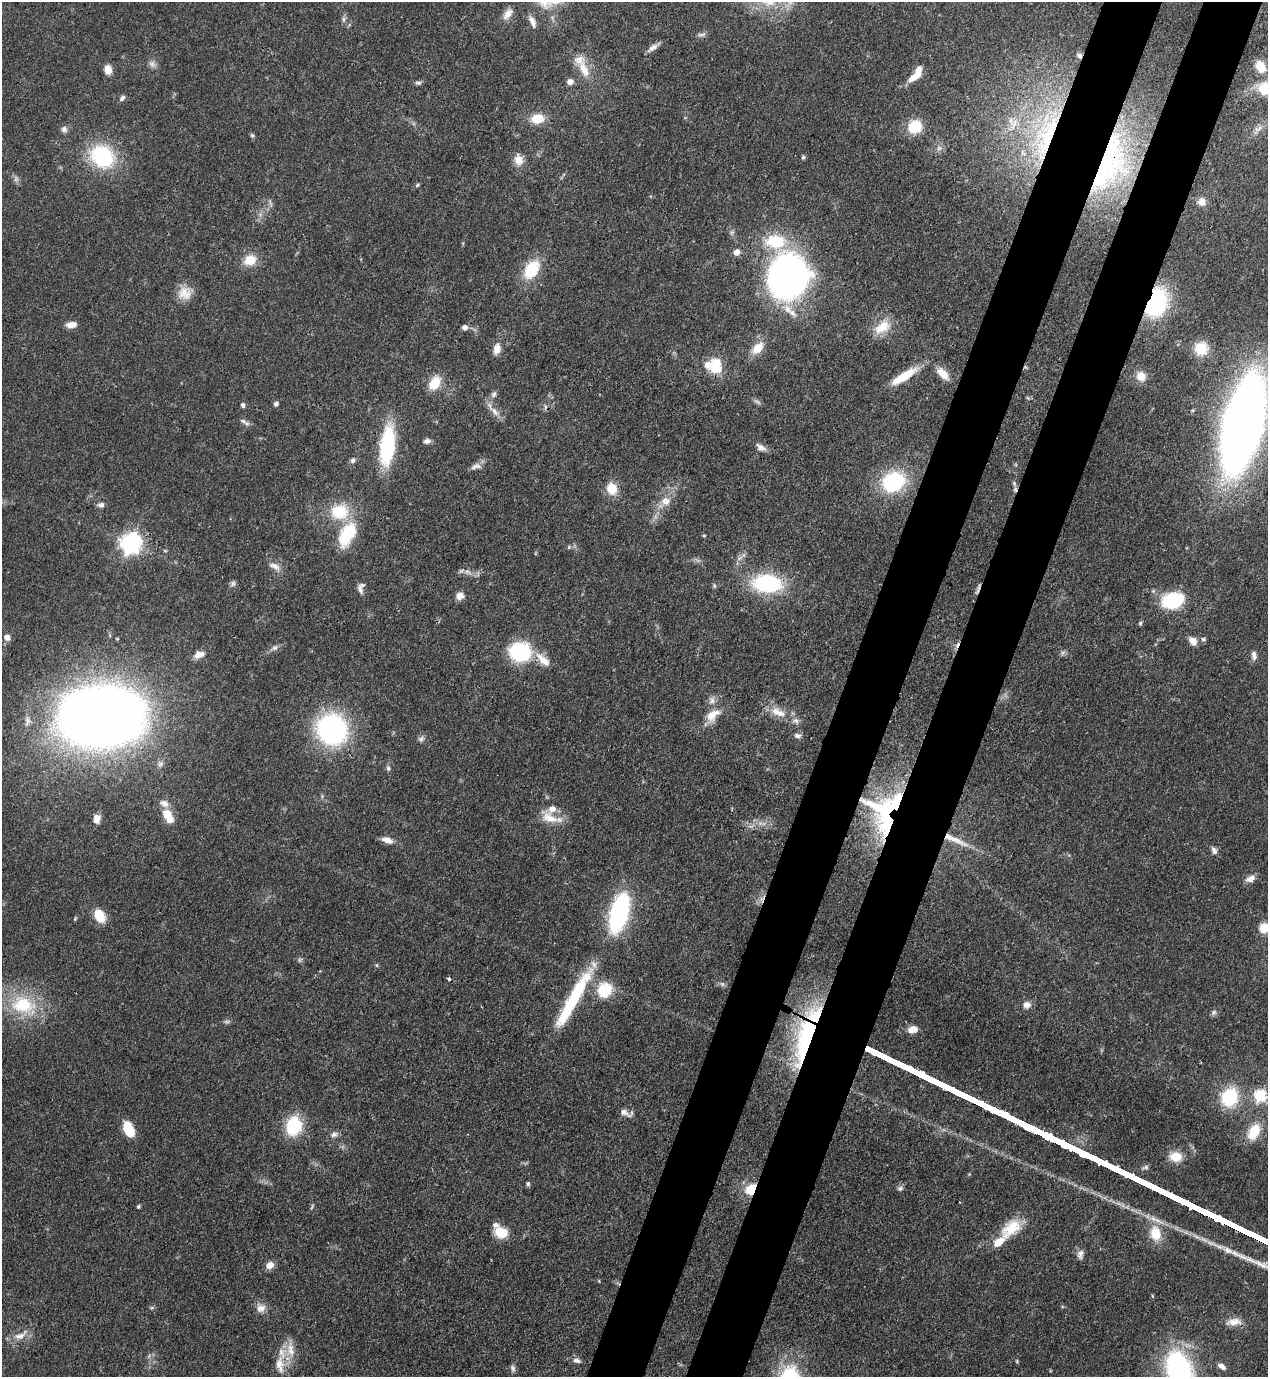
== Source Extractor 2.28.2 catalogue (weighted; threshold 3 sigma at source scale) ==
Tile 10 of 4 x 4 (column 2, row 3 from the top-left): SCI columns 1619-2884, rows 1416-2790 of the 5638 x 5579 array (HDU 1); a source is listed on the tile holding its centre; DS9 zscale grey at full resolution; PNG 1270 x 1379 px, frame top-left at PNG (2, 2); no overlay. Shown black and unused: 9% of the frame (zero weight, under 3 of 4 exposures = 7% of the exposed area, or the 3 px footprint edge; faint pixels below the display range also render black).
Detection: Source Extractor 2.28.2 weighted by HDU 2 'WHT'; one run over the whole footprint, this tile lists its part. Background 0.0513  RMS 0.0033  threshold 0.0147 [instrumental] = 3 sigma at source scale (4.5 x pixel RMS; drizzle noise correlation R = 1.50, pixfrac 1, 0.05/0.05 arcsec/px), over >= 5 px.
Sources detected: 168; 5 too faint to see at this stretch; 2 inside a brighter object's white glare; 4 cosmic-ray / hot-pixel residue — not listed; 9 inside a brighter listed object's ellipse — not listed separately; the other 148 listed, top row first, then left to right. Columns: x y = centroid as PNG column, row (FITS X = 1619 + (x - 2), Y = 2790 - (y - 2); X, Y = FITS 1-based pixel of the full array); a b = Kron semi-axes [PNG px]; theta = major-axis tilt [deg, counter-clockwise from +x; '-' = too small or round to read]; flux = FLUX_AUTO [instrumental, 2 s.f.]
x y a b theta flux
508 14 17 9 54 2.8
344 19 9 5 77 0.92
532 21 16 7 -65 2.1
701 34 13 5 12 1
652 48 15 6 35 1.6
1079 56 8 6 -41 0.94
152 64 11 8 -50 1.5
1260 67 14 10 -61 4.5
108 69 10 8 -85 3.1
584 70 29 11 -68 6.8
915 76 18 7 32 4.5
570 82 6 5 - 2.3
418 83 8 5 0 0.85
1265 89 16 15 - 7.3
122 98 9 5 47 0.92
537 119 16 11 7 5.8
1014 123 21 9 66 5.5
915 127 14 13 - 9.3
1260 128 7 4 65 0.96
64 129 9 8 - 1.2
252 135 6 5 - 0.57
1046 137 81 28 69 54
939 148 8 6 45 1
102 156 33 27 -36 24
803 157 6 5 - 0.55
519 160 14 12 -82 3.3
1109 164 86 37 69 68
417 185 6 4 29 0.52
1202 202 10 10 - 2.2
270 203 14 3 -75 0.75
775 241 31 20 -3 15
736 252 7 7 - 2.1
250 260 18 13 24 5.7
531 269 21 13 57 13
788 277 30 26 65 190
185 293 18 17 - 4.8
1156 303 29 18 70 34
71 325 12 6 7 2.5
464 327 7 6 - 1.4
882 327 23 14 34 7
757 348 19 12 45 5
497 349 13 8 80 3
1201 349 14 14 - 7.9
707 365 9 7 77 2.2
715 366 7 6 - 26
943 374 17 9 -46 4
904 376 34 9 32 8.6
1141 376 12 10 -51 3.3
435 383 17 11 56 6.8
494 394 10 6 58 1.1
276 404 5 5 - 1.1
243 405 6 5 - 0.83
494 411 18 7 -46 2.7
243 421 10 5 -19 1.1
1243 424 65 24 76 450
427 441 9 6 14 1.2
387 446 37 13 83 31
761 447 14 7 -33 1.8
352 460 8 6 61 0.93
476 466 16 7 14 1.8
893 482 23 18 23 28
1014 483 8 6 -74 0.98
612 489 13 11 -67 6.3
666 501 15 13 14 4
101 505 9 7 -2 1.2
339 512 18 15 3 13
347 534 28 14 62 18
704 535 5 3 - 0.32
130 543 8 7 - 200
569 547 6 5 - 0.58
165 551 6 3 -20 0.36
274 566 18 8 -25 2.3
467 572 10 5 -21 1.4
233 583 6 6 - 0.85
767 583 32 19 -4 30
361 588 14 8 81 1.7
978 589 20 4 69 1.1
460 596 10 8 18 2.1
1173 600 18 12 16 28
1140 623 6 5 - 0.52
7 637 7 7 - 2.2
1203 639 7 6 - 0.72
1193 641 10 8 -51 2.8
275 648 10 7 30 1.2
520 652 21 18 0 25
199 654 13 8 16 3.1
1254 655 11 7 -85 1.5
543 660 24 10 -44 4.8
778 712 24 11 -25 5.5
711 715 17 11 68 5.2
102 716 64 44 3 490
28 721 15 9 -88 2.5
332 729 21 20 - 85
797 736 9 6 -12 1
421 739 9 7 55 1
388 768 7 6 - 0.83
164 803 13 9 -27 2.3
166 814 11 9 -37 5.8
551 818 33 13 -21 6.2
97 819 8 6 82 2.9
889 821 73 33 -53 51
387 840 12 7 -18 2.9
955 840 43 8 -24 6.5
1214 850 11 6 -64 1.3
1250 879 13 8 24 2.2
619 913 25 10 74 77
99 916 13 9 -62 7.7
75 919 6 4 64 0.41
1264 928 11 10 - 5.1
449 979 4 4 - 0.76
604 990 17 16 - 12
573 998 77 11 61 30
23 1005 40 26 -21 21
1027 1005 10 9 - 2
1214 1012 8 7 - 0.89
913 1029 10 7 15 2.9
805 1039 67 21 74 49
1260 1096 6 6 - 33
1229 1097 14 12 73 25
624 1112 17 7 -30 2
293 1126 18 15 77 18
128 1129 15 8 -66 9.8
1254 1132 22 13 63 8.2
334 1134 11 8 19 1.4
1176 1157 16 12 -9 5.2
528 1184 6 5 - 0.61
900 1188 8 6 18 0.92
751 1189 12 9 45 9
138 1206 4 4 - 0.49
312 1207 9 3 64 0.49
1011 1228 33 17 42 10
501 1232 14 11 -20 7.2
1155 1233 21 15 -79 8.8
1080 1254 12 8 80 1.7
270 1265 10 8 36 2.2
599 1281 5 3 - 0.28
1152 1296 5 3 - 0.35
152 1308 6 4 1 0.49
261 1308 14 12 -40 2.7
1234 1322 20 9 7 3.4
20 1335 22 10 32 3.8
290 1350 23 12 89 5.3
576 1360 10 7 -15 1.5
1017 1361 5 4 - 0.37
280 1365 26 12 -85 4.9
1222 1366 11 6 -33 1.5
513 1368 10 6 -71 0.97
1179 1369 27 17 -67 75
Overlapping masked pixels (flux is a lower limit): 10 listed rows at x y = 1079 56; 1046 137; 1109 164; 1156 303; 767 583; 978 589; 889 821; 955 840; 805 1039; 751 1189
Isophote crosses this tile's border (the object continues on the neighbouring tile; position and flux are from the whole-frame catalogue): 3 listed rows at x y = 1265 89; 1264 928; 1179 1369
Unlisted compact peaks at least as high as the median listed source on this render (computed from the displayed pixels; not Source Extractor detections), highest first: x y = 1227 1250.